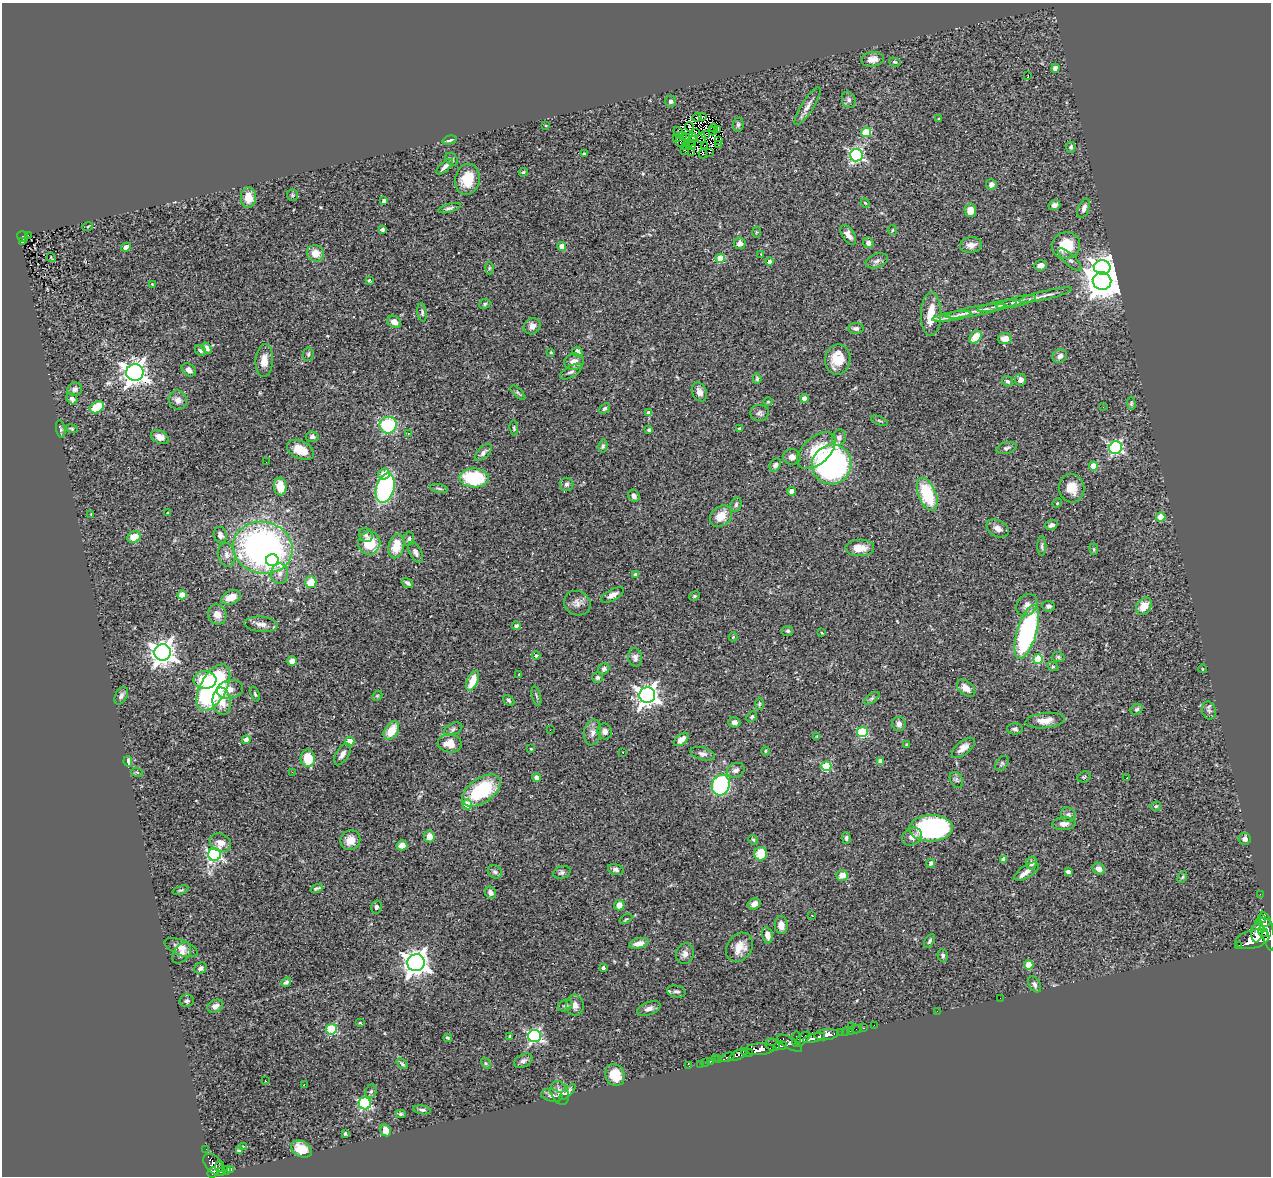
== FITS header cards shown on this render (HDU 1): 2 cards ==
NAXIS1  =                 1269
NAXIS2  =                 1174

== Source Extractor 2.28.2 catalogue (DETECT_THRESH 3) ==
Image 1269 x 1174 px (HDU 1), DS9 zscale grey, 1 PNG px = 1 image px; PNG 1273 x 1178 px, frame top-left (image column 1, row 1174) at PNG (2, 3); each listed source drawn as its Kron ellipse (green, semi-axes under 4 px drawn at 4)
Background 0.553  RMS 0.05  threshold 0.149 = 3 sigma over >= 5 px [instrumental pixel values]
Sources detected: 386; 10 with non-positive FLUX_AUTO (blend fragments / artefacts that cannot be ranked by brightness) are neither listed nor drawn; the other 376 listed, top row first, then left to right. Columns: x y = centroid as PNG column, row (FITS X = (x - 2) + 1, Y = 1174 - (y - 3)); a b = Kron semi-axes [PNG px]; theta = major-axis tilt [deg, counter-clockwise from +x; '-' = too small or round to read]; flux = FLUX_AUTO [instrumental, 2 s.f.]
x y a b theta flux
872 59 11 7 7 25
895 62 6 4 -15 4.1
1055 68 4 4 - 15
1028 75 3 2 - 25
849 100 8 6 -69 11
671 101 6 5 - 8.3
807 106 22 6 57 22
697 117 5 2 - 5.8
702 117 3 2 - 1
939 119 3 2 - 3.7
545 125 3 3 - 5.5
738 125 7 5 82 6.9
689 127 5 2 - 4.8
714 128 4 2 - 2.1
717 130 4 3 - 1.1
713 131 4 3 - 0.55
678 132 5 3 - 0.097
695 132 3 3 - 3.7
866 132 5 4 - 130
706 135 3 2 - 5.7
682 136 3 3 - 0.043
677 137 4 2 - 1.7
693 137 3 2 - 3.5
686 138 4 2 - 3.2
701 138 5 2 - 3.9
450 140 7 3 14 7.8
680 141 6 2 -80 2.2
691 141 6 2 36 5.6
719 141 3 3 - 3.7
692 145 3 2 - 1
718 145 3 2 - 6.9
685 146 3 2 - 6.3
705 146 3 2 - 3.9
1071 147 5 4 - 8.4
685 150 4 2 - 4.7
710 152 3 2 - 2.9
692 153 4 2 - 16
584 154 3 3 - 5.6
703 154 5 2 - 3.2
856 155 6 6 - 580
452 159 7 5 -42 6.4
445 167 10 4 42 13
523 172 4 3 - 3.7
467 179 15 12 78 87
991 185 5 5 - 13
292 195 6 5 - 5.2
248 198 10 7 89 43
384 201 4 3 - 11
865 203 5 3 - 2.9
1054 205 6 4 18 11
449 208 11 4 16 9.2
1084 208 10 5 68 14
970 210 6 6 - 36
88 226 5 3 - 3.1
382 230 4 4 - 8.1
892 230 5 3 - 3.1
756 232 6 4 89 4.2
28 235 2 2 - 2.6
848 235 11 6 -57 19
22 237 6 5 - 39
22 242 4 3 - 24
740 243 6 6 - 19
868 243 5 5 - 16
971 245 11 7 6 20
1066 245 14 13 - 93
562 246 4 4 - 41
126 247 5 4 - 16
315 253 9 8 - 38
761 254 3 3 - 2.6
51 258 4 2 - 4.4
720 258 4 4 - 82
1070 260 15 5 -44 14
877 261 11 6 21 13
770 262 4 4 - 15
1041 265 6 5 - 20
1102 267 8 7 - 1600
489 268 6 4 89 4.5
369 280 3 3 - 3.3
1102 281 9 8 - 6800
152 284 2 2 - 1.8
1045 295 27 4 13 21
1016 302 20 5 14 20
485 304 6 4 24 5.1
997 306 20 4 12 14
975 311 30 5 10 27
422 312 9 4 -82 7.5
931 314 22 10 89 82
952 316 20 4 9 22
394 322 7 6 - 23
532 326 9 8 - 21
856 328 8 5 1 8.7
975 337 7 5 45 52
1005 339 7 5 6 29
207 348 6 4 -55 13
200 351 6 5 - 6.4
551 352 4 4 - 4
577 352 5 5 - 21
308 354 7 5 83 6.2
1060 356 7 6 - 17
838 359 15 12 81 72
264 360 16 8 85 36
574 362 10 8 17 29
189 370 8 6 -36 15
571 372 12 5 31 11
135 373 8 8 - 3000
757 379 5 4 - 5.3
1021 380 6 5 - 17
1008 381 6 5 - 7.8
75 389 7 6 - 12
699 392 10 7 -66 19
518 393 9 3 -43 4.9
72 399 6 5 - 8.4
804 399 4 4 - 28
178 400 10 9 - 18
768 401 5 3 - 3.2
1131 403 7 4 -89 5
97 407 8 5 30 82
1103 407 2 2 - 1.9
605 408 6 4 42 7.2
649 413 4 4 - 26
759 413 9 8 - 11
879 421 9 3 -21 4.8
388 425 8 8 - 210
514 428 7 4 -82 4.7
61 429 9 4 -80 6.3
72 429 6 4 -17 4.1
649 429 4 3 - 7.8
739 429 3 3 - 3.4
408 433 3 2 - 3.6
160 437 9 6 -25 21
312 437 6 5 - 9.3
839 437 8 7 - 12
603 446 6 4 79 5.3
1006 448 10 5 15 9.4
1116 448 6 6 - 540
300 450 14 8 -26 54
816 451 23 13 43 95
483 452 11 5 46 12
792 457 9 7 -6 18
266 462 2 2 - 6
832 464 20 19 - 850
775 465 7 5 62 12
1093 466 4 4 - 71
384 474 6 5 - 42
474 478 14 9 -2 200
567 484 6 6 - 9.6
280 487 9 6 -84 53
385 488 15 9 74 480
439 488 9 3 -11 6.2
1072 488 14 12 -72 47
791 491 4 4 - 17
927 494 17 8 -68 180
634 496 6 5 - 12
1057 503 5 4 - 3.7
736 504 7 5 73 6.6
168 513 3 3 - 4.4
91 514 3 3 - 2.3
721 516 12 9 39 51
1161 517 4 4 - 95
1051 525 6 4 18 11
998 528 12 8 -27 20
220 535 8 6 -77 16
366 535 7 6 - 9
134 537 7 5 23 45
409 539 7 5 81 8.5
369 543 11 11 - 99
396 546 12 7 76 65
1042 546 10 4 -90 7.4
263 548 30 26 -14 1300
860 548 14 8 1 47
1094 549 6 4 -83 4.4
415 552 11 6 -64 13
227 555 12 8 -79 20
272 560 6 6 - 260
280 574 10 8 88 21
635 575 4 4 - 18
311 582 6 5 - 63
407 583 6 4 -34 8.6
182 595 4 4 - 67
612 595 13 5 28 19
695 596 6 4 26 4.8
231 597 10 6 25 36
577 603 14 12 -28 22
1027 605 12 9 51 22
1048 606 6 5 - 9.6
1144 606 9 7 54 36
217 614 10 9 - 23
261 624 17 7 -4 22
516 626 4 4 - 10
788 631 5 5 - 6.4
1027 632 28 9 73 570
822 633 3 2 - 2.5
733 637 4 4 - 3.3
163 652 8 8 - 2800
536 656 4 3 - 4.1
635 657 9 7 -80 13
1058 657 6 5 - 6.1
1038 659 5 5 - 130
292 661 5 4 - 24
1053 666 6 4 -26 4.9
604 669 6 5 - 10
1202 669 4 3 - 2
519 674 3 3 - 3.8
598 677 5 5 - 7.3
205 680 11 9 -1 89
473 681 10 5 67 63
213 687 25 13 61 760
966 688 10 6 -40 25
230 689 13 9 11 25
255 694 8 4 -71 5.4
647 695 8 8 - 2200
121 696 9 6 62 12
377 696 6 4 44 4.2
536 696 10 3 -75 5.5
872 698 9 4 35 6.7
509 700 6 4 -41 6.7
222 701 13 9 -82 55
759 704 6 4 88 4.6
1137 709 6 5 - 5.9
1209 710 9 7 -75 11
752 717 6 4 42 6
1045 721 19 7 6 34
734 722 6 5 - 12
899 724 7 7 - 17
453 729 10 5 27 10
1015 729 8 5 0 7.7
550 730 2 2 - 4.5
391 731 10 6 58 67
605 731 8 7 - 14
592 732 13 8 80 19
862 732 5 5 - 230
817 736 4 4 - 2.6
681 739 8 5 40 28
246 740 4 4 - 21
350 741 4 4 - 82
450 743 12 9 -5 44
906 745 3 2 - 2.3
963 748 14 6 40 26
531 749 3 3 - 4
765 751 4 3 - 2.9
623 752 3 2 - 3.2
342 754 12 6 58 16
702 754 12 6 -15 13
308 758 8 7 - 73
880 761 4 4 - 29
128 762 5 4 - 30
1002 763 8 5 52 6
826 766 5 5 - 170
736 770 9 7 21 13
137 772 6 3 -19 3.6
292 772 3 2 - 2.9
1084 777 7 5 20 5.5
1127 777 3 2 - 3.3
537 778 4 4 - 31
956 780 8 6 -60 8.4
721 785 10 8 72 410
481 790 22 12 35 210
467 804 5 4 - 83
1156 806 5 5 - 4.4
1068 815 7 7 - 10
1064 824 12 6 6 17
931 828 22 13 1 570
429 836 6 5 - 34
912 837 10 8 29 19
846 838 6 4 -89 6.6
1245 839 6 6 - 14
350 840 10 9 - 37
753 840 5 4 - 3.9
220 843 11 8 -27 25
402 845 5 5 - 25
761 854 7 6 - 78
215 855 6 6 - 650
1004 859 4 4 - 21
931 863 4 4 - 9.9
1031 863 6 5 - 12
616 869 8 5 -16 9.1
1099 869 6 5 - 25
495 872 7 6 - 8.6
562 872 9 6 19 8.6
1027 872 14 6 32 18
1068 872 4 3 - 12
842 875 6 5 - 31
1182 877 6 4 59 4.6
317 888 6 3 21 5.7
180 890 8 4 19 5.3
490 893 6 5 - 15
1260 894 3 2 - 4
754 904 7 5 27 18
619 905 5 5 - 27
376 907 6 5 - 9.3
812 915 3 3 - 15
1262 918 3 3 - 140
626 919 7 3 31 3.4
1263 922 7 4 -9 360
781 925 9 6 -87 22
1267 931 20 6 -77 2000
1257 932 11 5 79 970
1263 932 6 3 -53 490
767 935 8 5 -79 20
1252 939 17 9 13 2300
929 941 7 4 59 6.6
639 943 10 5 12 22
1239 946 3 3 - 72
739 947 15 12 54 43
181 948 18 7 -21 26
182 953 12 7 53 19
685 954 10 9 - 18
943 956 6 5 - 7.1
416 963 8 8 - 3000
1029 965 4 4 - 72
201 968 6 5 - 10
603 968 3 3 - 7.9
286 982 5 4 - 9.2
1034 984 9 5 -58 8.9
676 992 9 6 -9 9.4
1000 998 2 2 - 3.5
187 1001 7 6 - 8.5
565 1005 7 5 21 7.6
575 1005 10 8 -84 19
215 1006 8 6 27 17
649 1008 12 6 22 16
937 1011 2 2 - 53
360 1023 5 3 - 3
874 1025 2 2 - 9.5
851 1026 2 2 - 16
864 1028 3 2 - 9
331 1029 5 5 - 210
857 1029 5 2 - 12
846 1031 2 2 - 4.1
850 1031 2 2 - 6
841 1033 3 2 - 21
826 1035 12 5 8 880
510 1036 4 4 - 5.2
534 1036 6 6 - 580
448 1038 4 3 - 4.2
814 1038 11 4 13 690
796 1039 8 4 88 290
803 1039 9 5 45 280
790 1043 14 5 -30 490
773 1045 7 6 - 470
781 1046 6 4 6 200
759 1049 15 6 3 1200
747 1053 6 3 -8 150
738 1055 10 4 28 420
727 1057 7 3 22 120
715 1058 2 2 - 9
719 1059 3 3 - 31
523 1061 10 6 27 11
710 1061 3 3 - 24
486 1063 6 4 -61 4.2
706 1063 2 2 - 2.5
402 1064 7 3 -39 5.7
701 1064 2 2 - 6
689 1066 4 2 - 4
615 1075 11 9 -64 66
265 1081 3 2 - 7
304 1085 3 2 - 4
371 1091 7 5 66 7
567 1092 10 4 45 11
560 1093 12 8 -67 22
552 1095 11 6 -11 12
365 1103 6 6 - 400
422 1110 9 4 -8 8.3
401 1114 5 4 - 5.4
386 1130 6 5 - 28
345 1134 3 3 - 4.5
244 1146 3 2 - 5.3
206 1149 2 2 - 5.3
301 1149 11 7 -27 48
239 1150 4 3 - 12
214 1165 13 8 -44 400
219 1167 4 2 - 44
231 1169 4 3 - 36
226 1170 4 3 - 120
222 1171 3 3 - 81
212 1173 5 4 - 300
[10 non-positive-flux detections neither listed nor drawn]